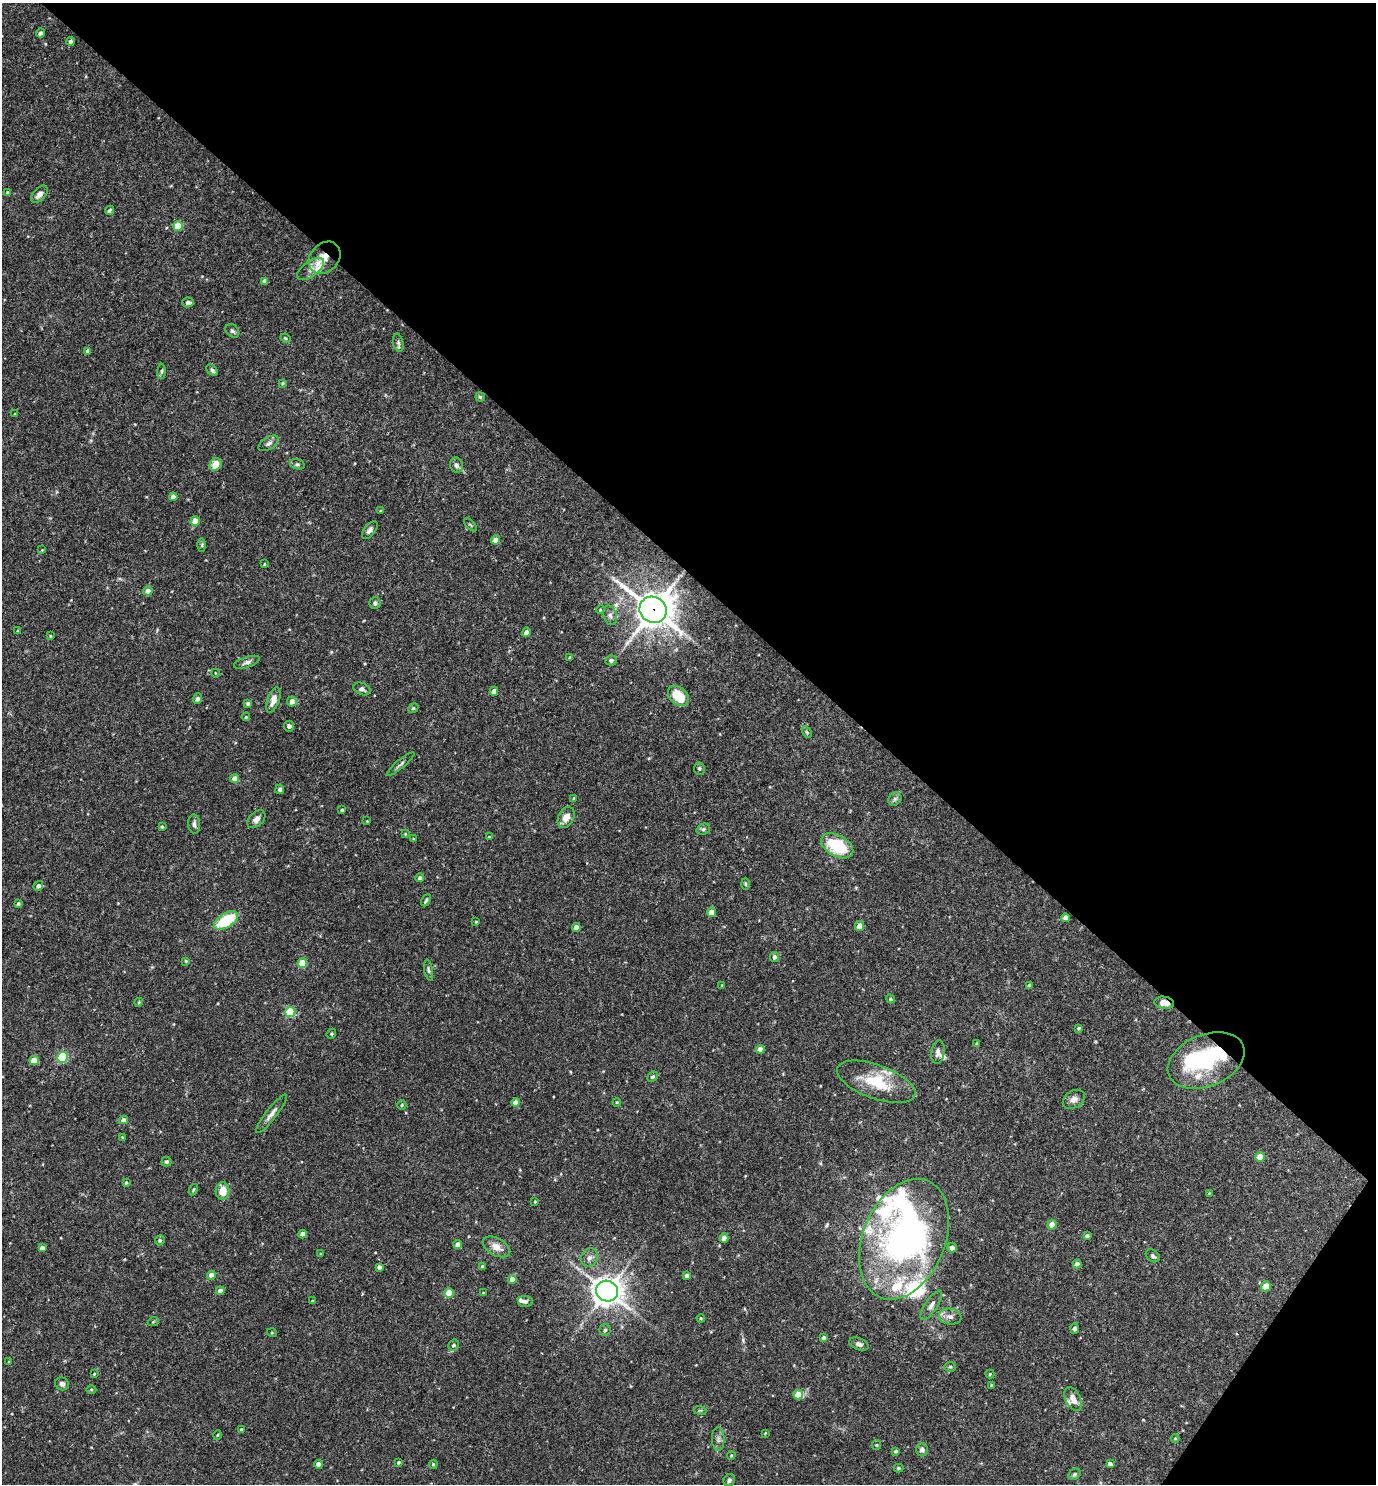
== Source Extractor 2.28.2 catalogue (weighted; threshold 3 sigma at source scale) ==
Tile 8 of 4 x 4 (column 4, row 2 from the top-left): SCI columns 4271-5644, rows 2967-4448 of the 5935 x 5931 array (HDU 1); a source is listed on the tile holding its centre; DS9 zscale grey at full resolution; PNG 1378 x 1486 px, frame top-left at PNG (2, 3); each listed source drawn as its Kron ellipse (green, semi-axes under 4 px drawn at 4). Shown black and unused: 40% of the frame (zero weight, under 3 of 4 exposures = <1% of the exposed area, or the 3 px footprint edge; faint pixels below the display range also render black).
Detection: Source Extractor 2.28.2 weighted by HDU 2 'WHT'; one run over the whole footprint, this tile lists its part. Background 0.0714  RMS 0.0036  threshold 0.0162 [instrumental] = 3 sigma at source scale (4.5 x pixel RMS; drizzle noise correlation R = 1.50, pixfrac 1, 0.05/0.05 arcsec/px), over >= 5 px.
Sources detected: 194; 4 inside a brighter object's white glare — neither listed nor drawn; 11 inside a brighter listed object's ellipse — not listed separately; the other 179 listed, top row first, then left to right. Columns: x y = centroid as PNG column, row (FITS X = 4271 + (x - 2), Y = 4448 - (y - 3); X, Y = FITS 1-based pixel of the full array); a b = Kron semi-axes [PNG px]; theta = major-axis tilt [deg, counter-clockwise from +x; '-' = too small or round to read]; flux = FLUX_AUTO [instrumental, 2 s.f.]
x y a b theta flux
41 33 4 4 - 1.1
70 41 4 4 - 0.81
7 192 4 3 - 0.41
39 194 10 6 47 1.7
109 210 5 3 - 0.47
178 226 5 5 - 11
324 258 18 14 45 4.4
311 269 16 7 36 1.8
265 281 4 4 - 1.7
188 302 6 5 - 1.5
232 331 8 6 -43 0.84
285 338 5 3 - 0.42
398 343 9 5 -77 0.79
88 351 4 4 - 1.5
212 370 7 4 -46 0.78
162 371 7 4 89 0.57
282 383 4 3 - 0.46
480 397 4 4 - 0.55
15 414 3 3 - 0.31
269 443 11 6 32 1.2
215 464 7 5 58 4.7
297 464 7 5 -17 0.66
456 465 8 6 -73 0.98
173 497 4 4 - 2.5
380 511 4 3 - 0.27
195 521 4 4 - 5.4
470 525 8 3 -45 0.42
370 530 10 5 52 1.4
495 540 4 4 - 2.7
202 545 6 4 89 0.54
42 550 3 3 - 0.25
264 564 4 2 - 0.28
148 591 5 4 - 2.3
375 603 6 5 - 0.83
600 610 4 3 - 0.3
653 610 14 13 - 660
610 615 10 6 -72 1.4
17 631 3 3 - 0.32
526 632 5 4 - 1.7
50 636 3 3 - 0.31
570 657 4 3 - 0.5
611 660 5 5 - 1.1
247 662 13 5 18 1.2
215 673 4 3 - 0.23
362 689 9 6 -23 1
494 691 4 4 - 2.1
678 696 12 8 -43 9.5
197 699 5 4 - 0.81
273 700 13 6 69 3
292 702 5 5 - 2.2
248 703 4 3 - 0.97
413 708 5 4 - 0.43
246 717 4 3 - 0.33
289 726 5 5 - 1.2
807 732 6 4 -59 0.47
401 764 17 3 40 0.9
699 769 6 5 - 0.61
235 778 4 4 - 2.7
280 789 5 4 - 0.84
574 798 4 3 - 0.42
895 799 7 6 - 0.91
342 810 4 3 - 0.46
566 817 11 8 64 3.4
256 819 10 7 43 1.6
367 821 3 2 - 0.23
194 824 9 6 -87 1.1
162 827 4 3 - 0.43
703 829 7 5 21 0.65
405 834 4 3 - 0.32
489 837 4 3 - 0.35
413 839 3 3 - 0.33
837 846 17 10 -29 16
420 878 4 4 - 1.1
745 884 6 4 -88 0.49
38 886 5 4 - 1.2
426 900 6 3 63 0.53
18 904 4 3 - 0.61
711 912 5 4 - 3.1
1066 918 4 4 - 1.9
226 921 13 7 31 16
476 922 3 3 - 0.29
859 926 5 4 - 3.4
576 927 4 4 - 2.7
774 957 5 4 - 1.1
186 961 4 4 - 0.41
302 963 5 4 - 10
429 970 11 4 -80 0.71
722 985 4 2 - 0.25
1030 985 4 4 - 0.82
890 999 5 4 - 0.5
139 1002 4 3 - 0.32
1164 1003 10 6 -9 2.6
290 1012 5 5 - 19
1079 1028 4 3 - 0.47
331 1034 5 4 - 0.45
977 1044 4 3 - 0.6
760 1049 4 4 - 2.7
938 1052 12 6 83 1.7
63 1057 5 5 - 29
1206 1060 40 26 22 28
34 1061 5 4 - 6.5
652 1077 6 4 41 0.68
876 1082 41 17 -20 14
1074 1099 12 8 34 2
515 1102 4 4 - 2.9
617 1102 4 3 - 0.35
402 1105 4 4 - 0.53
272 1114 24 5 52 2.2
124 1120 4 4 - 2.5
122 1137 4 3 - 0.31
1260 1157 5 4 - 6.2
167 1162 5 5 - 0.62
126 1182 4 4 - 0.63
193 1190 6 3 61 0.39
223 1191 9 7 87 5.1
1209 1193 4 3 - 0.32
535 1201 3 2 - 0.37
1052 1225 5 4 - 3.8
303 1234 4 4 - 2.6
1087 1236 4 4 - 0.87
724 1238 4 4 - 2.6
904 1239 63 41 68 130
160 1240 5 4 - 0.72
458 1244 4 4 - 2
496 1247 15 8 -28 3.4
42 1248 4 4 - 1.7
952 1248 5 4 - 2
321 1254 4 4 - 0.31
1153 1256 8 5 -37 0.74
589 1258 9 8 - 1.6
1077 1264 4 4 - 2.6
483 1266 4 4 - 0.86
379 1267 4 4 - 1.5
211 1275 4 4 - 2.4
687 1276 4 4 - 1.3
512 1279 4 4 - 5.6
1266 1286 5 4 - 7.8
220 1291 4 4 - 2
607 1291 11 10 - 400
449 1293 5 4 - 11
483 1293 3 2 - 0.33
313 1301 3 3 - 0.37
525 1301 7 5 -7 0.91
931 1305 17 6 56 1.8
950 1317 11 8 -6 1.9
701 1318 4 3 - 0.37
153 1322 5 3 - 0.33
1075 1329 5 4 - 0.92
605 1330 6 5 - 0.6
272 1333 5 3 - 0.28
824 1338 4 3 - 0.88
859 1344 10 6 -21 1.2
454 1345 6 5 - 0.77
9 1362 4 3 - 0.31
950 1367 5 5 - 0.49
94 1374 4 3 - 0.31
990 1374 4 4 - 0.4
62 1384 7 6 - 1.2
992 1385 3 3 - 0.38
91 1389 5 3 - 0.35
798 1395 5 4 - 6.7
1073 1399 13 7 -64 2.5
700 1410 6 4 -18 0.38
241 1429 3 3 - 0.35
765 1433 4 2 - 0.26
218 1435 5 3 - 0.33
1175 1438 4 4 - 0.36
718 1439 11 6 -90 1.4
876 1445 5 4 - 0.39
922 1450 6 6 - 1.1
896 1451 4 3 - 0.57
731 1455 4 3 - 0.44
399 1462 3 3 - 0.41
318 1464 4 4 - 2.4
433 1464 5 4 - 0.45
1110 1464 4 4 - 1.3
898 1468 5 4 - 0.42
1074 1474 7 5 35 0.58
729 1480 6 5 - 0.74
Overlapping masked pixels (flux is a lower limit): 4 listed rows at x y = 324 258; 653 610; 1164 1003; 1206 1060